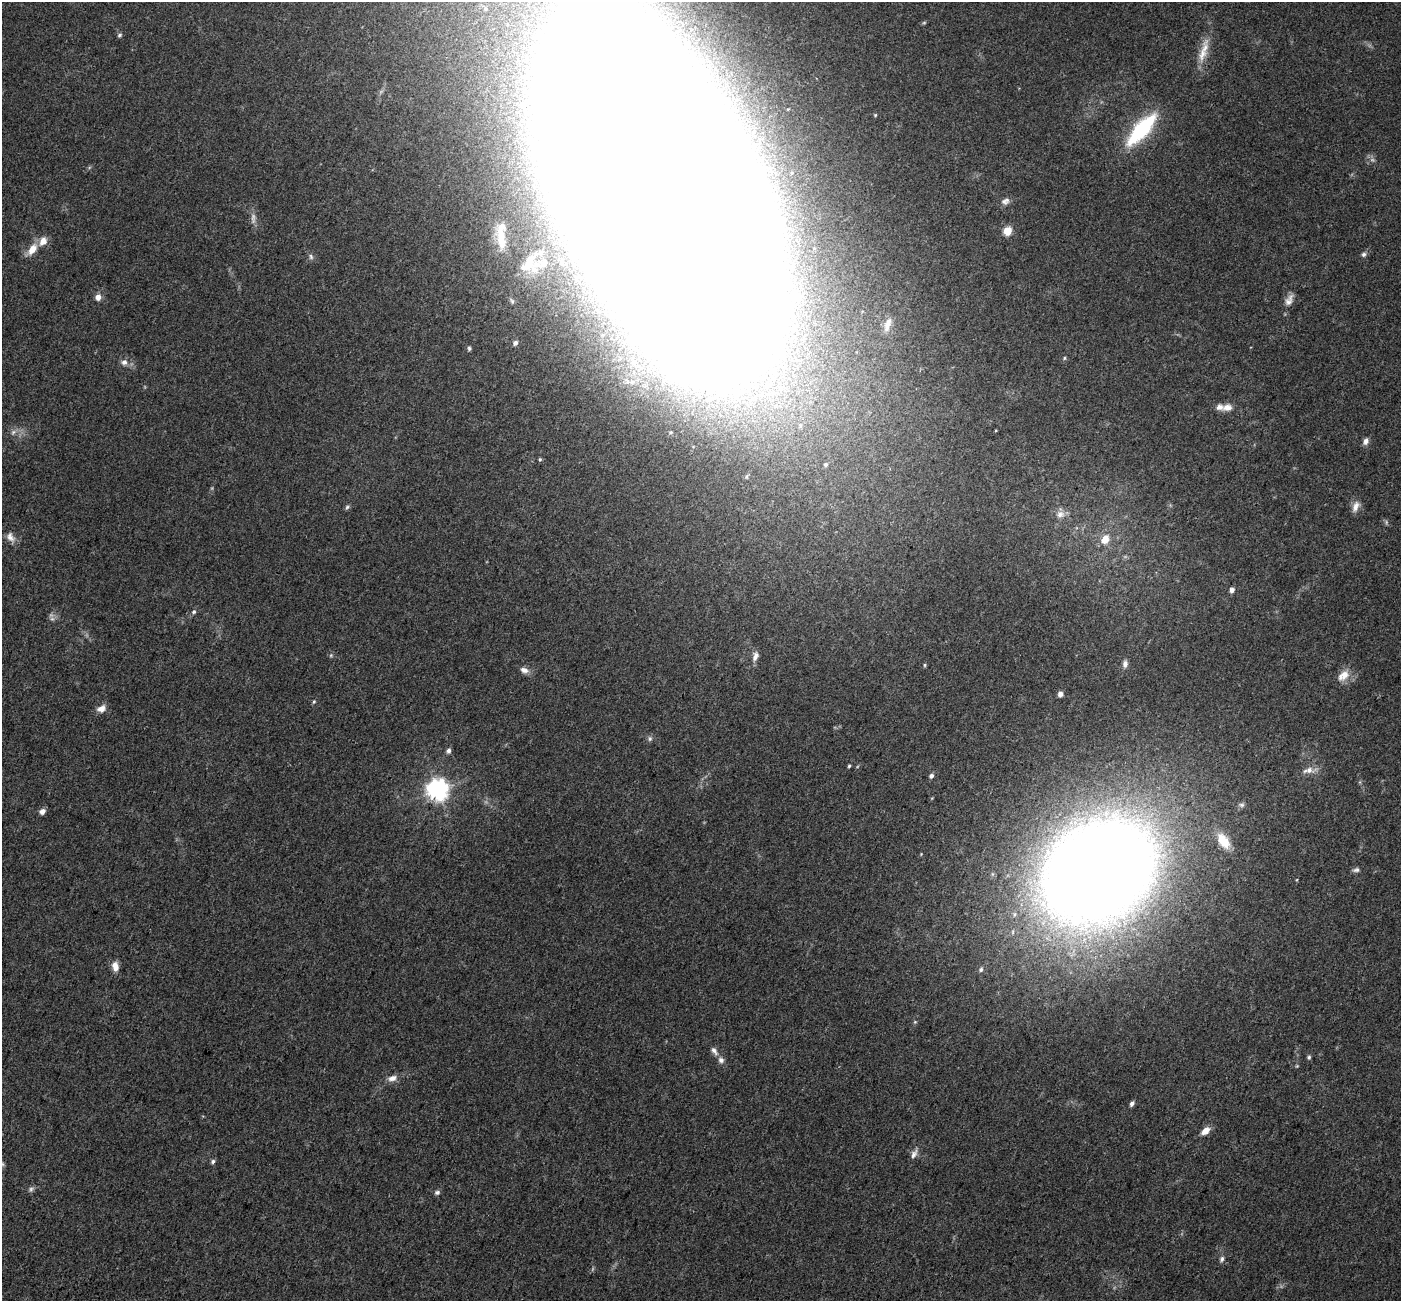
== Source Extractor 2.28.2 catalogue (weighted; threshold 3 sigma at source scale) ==
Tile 7 of 4 x 4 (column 3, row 2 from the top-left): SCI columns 2896-4294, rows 2987-4285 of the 5784 x 5909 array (HDU 1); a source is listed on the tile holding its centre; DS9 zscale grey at full resolution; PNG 1403 x 1303 px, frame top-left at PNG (2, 2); no overlay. Shown black and unused: <1% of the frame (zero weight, under 3 of 5 exposures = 6% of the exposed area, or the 3 px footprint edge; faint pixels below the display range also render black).
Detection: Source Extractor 2.28.2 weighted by HDU 2 'WHT'; one run over the whole footprint, this tile lists its part. Background 0.0306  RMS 0.0029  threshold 0.0129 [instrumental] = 3 sigma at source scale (4.5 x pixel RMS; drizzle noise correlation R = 1.50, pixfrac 1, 0.0396/0.0396 arcsec/px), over >= 5 px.
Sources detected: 80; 6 too faint to see at this stretch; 2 inside a brighter object's white glare — not listed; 6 inside a brighter listed object's ellipse — not listed separately; the other 66 listed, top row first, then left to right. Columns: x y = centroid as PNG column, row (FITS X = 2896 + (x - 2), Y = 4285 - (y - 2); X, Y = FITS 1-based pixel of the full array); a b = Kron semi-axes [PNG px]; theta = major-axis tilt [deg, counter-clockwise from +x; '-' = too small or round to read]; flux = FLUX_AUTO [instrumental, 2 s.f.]
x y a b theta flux
924 23 6 4 1 0.33
119 35 6 5 - 0.51
1202 54 22 12 68 4.4
1141 129 36 12 48 27
659 193 211 80 -64 5700
1005 201 11 8 23 1.2
1007 231 5 5 - 9
501 238 33 11 -82 5.3
32 249 16 8 53 3.6
1364 254 6 6 - 0.68
311 257 8 6 -74 0.7
529 263 39 31 45 18
795 296 11 6 78 0.93
98 297 5 5 - 2.2
1289 300 18 9 62 2
512 301 8 5 -68 0.55
888 324 18 7 72 2
515 343 5 5 - 0.99
469 348 6 4 -89 0.47
1064 358 5 4 - 0.34
124 362 9 8 - 1.3
632 382 12 10 -4 3.2
1227 407 13 9 13 2.2
13 432 9 6 41 1.1
1366 441 9 7 66 1.2
540 459 5 4 - 0.35
825 465 6 5 - 0.55
1355 506 16 8 67 2
347 507 7 6 - 0.52
1060 514 12 10 15 1.9
10 537 15 10 -59 1.9
1105 539 9 7 61 3.4
1232 590 5 5 - 1.2
194 612 6 5 - 0.54
331 655 5 5 - 0.41
755 656 13 7 72 1.5
1125 664 8 6 82 1.1
925 665 5 4 - 0.33
524 670 12 7 -20 1.5
1343 675 18 11 40 3.2
1060 694 5 5 - 1.4
314 702 6 4 67 0.39
101 709 11 8 24 2
650 739 7 6 - 0.63
448 751 6 5 - 0.96
849 766 4 3 - 0.38
1309 770 21 8 7 2.2
931 776 5 5 - 0.84
437 790 7 7 - 190
1241 805 9 6 -3 0.81
42 811 7 6 - 1.3
1223 841 20 11 -55 5.5
1356 870 10 6 10 0.78
1098 871 84 66 32 730
115 966 12 8 -81 2.2
981 969 7 6 - 0.69
915 1022 5 5 - 0.36
714 1051 13 6 -55 1.3
1309 1057 6 5 - 0.47
392 1078 12 8 13 1.8
1132 1104 6 4 61 0.87
1205 1131 10 6 39 2.7
914 1154 15 7 61 1.5
213 1161 6 5 - 0.63
437 1192 7 5 21 0.69
1222 1259 8 6 67 0.75
Isophote crosses this tile's border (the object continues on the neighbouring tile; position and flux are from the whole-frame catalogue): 1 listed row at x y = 659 193